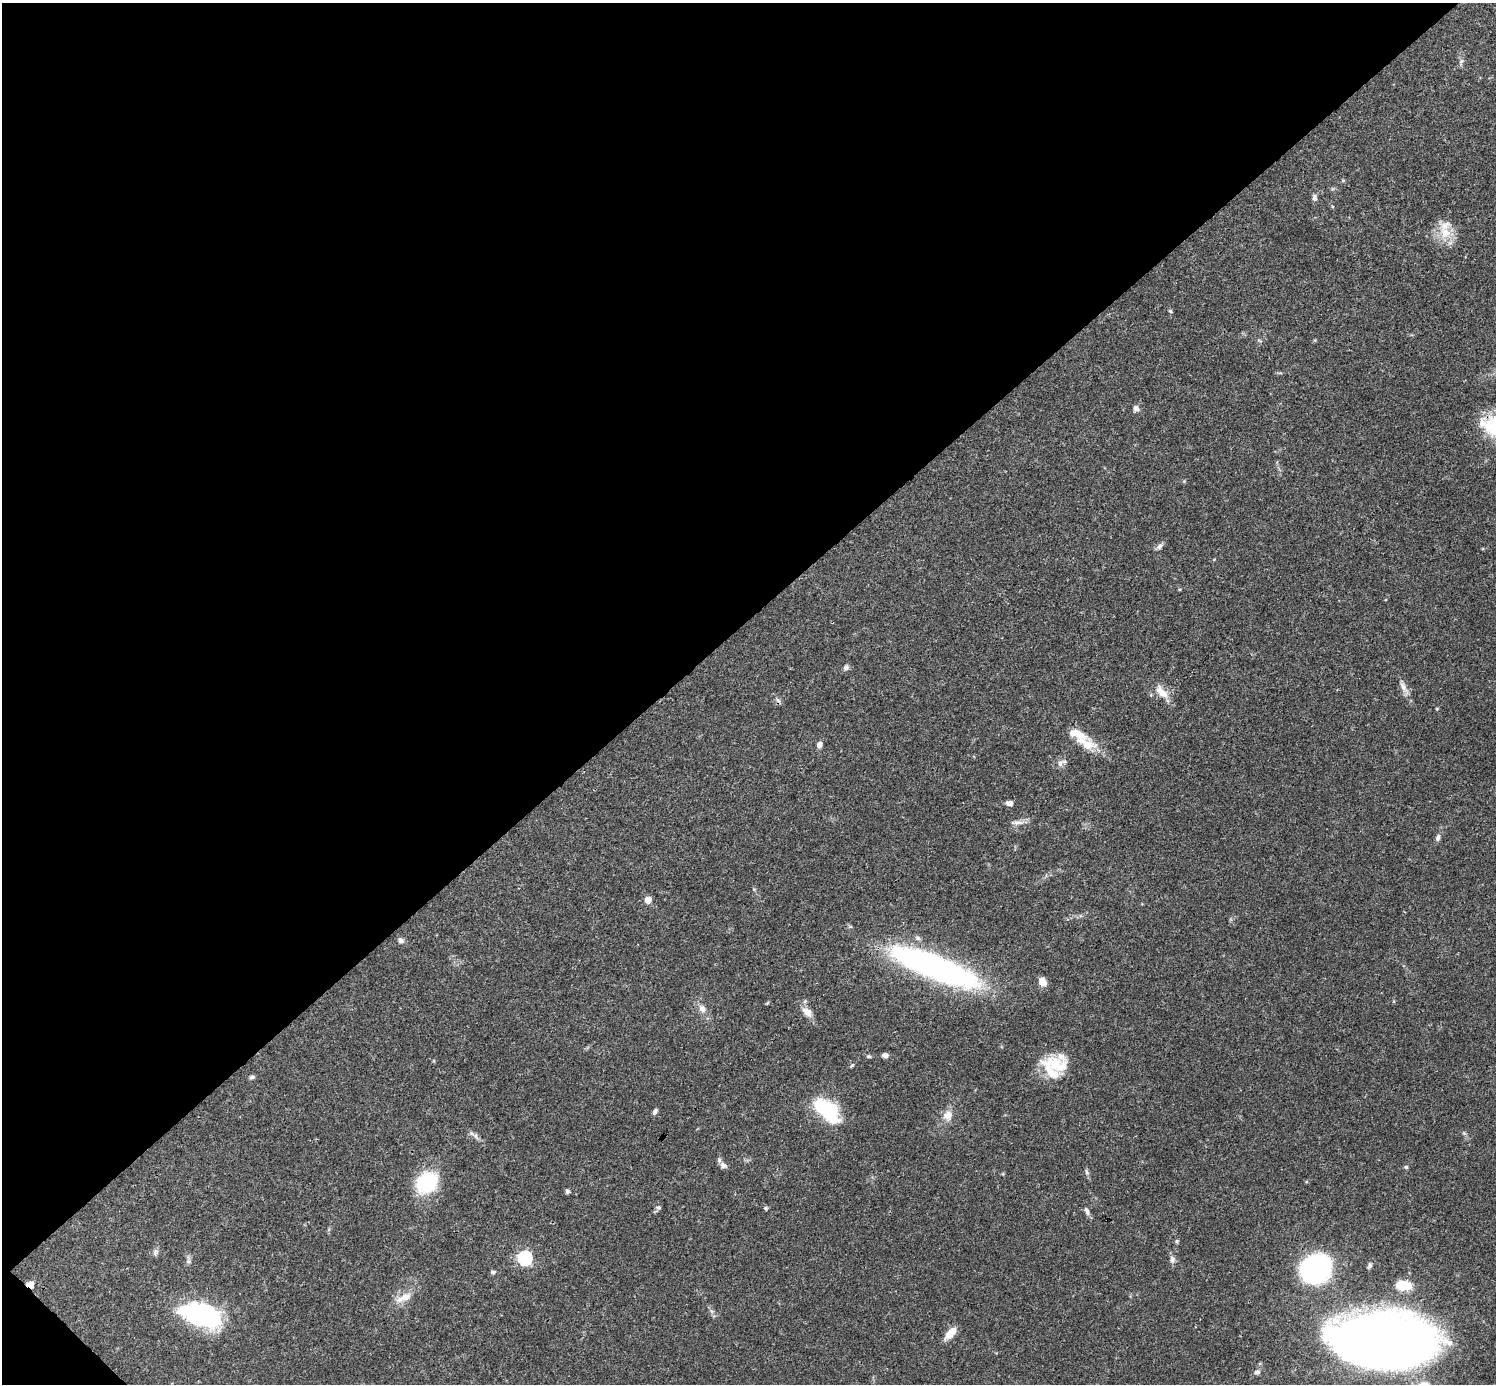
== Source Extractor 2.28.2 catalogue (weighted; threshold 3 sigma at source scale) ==
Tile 5 of 4 x 4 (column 1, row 2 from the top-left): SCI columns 1-1494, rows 2920-4301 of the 5982 x 5981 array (HDU 1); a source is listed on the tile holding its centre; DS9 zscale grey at full resolution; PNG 1498 x 1386 px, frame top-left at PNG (2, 3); no overlay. Shown black and unused: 45% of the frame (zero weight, under 3 of 4 exposures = <1% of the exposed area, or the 3 px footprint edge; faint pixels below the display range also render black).
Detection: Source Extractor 2.28.2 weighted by HDU 2 'WHT'; one run over the whole footprint, this tile lists its part. Background 0.041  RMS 0.0027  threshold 0.012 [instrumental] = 3 sigma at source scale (4.5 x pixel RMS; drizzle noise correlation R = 1.50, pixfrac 1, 0.05/0.05 arcsec/px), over >= 5 px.
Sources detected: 66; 2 inside a brighter object's white glare — not listed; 7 inside a brighter listed object's ellipse — not listed separately; the other 57 listed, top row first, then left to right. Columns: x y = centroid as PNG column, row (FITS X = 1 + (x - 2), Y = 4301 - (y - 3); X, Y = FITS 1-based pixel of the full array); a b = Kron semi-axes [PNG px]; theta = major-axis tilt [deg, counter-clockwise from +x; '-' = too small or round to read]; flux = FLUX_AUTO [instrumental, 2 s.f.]
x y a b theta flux
1461 61 8 4 53 0.55
1314 198 9 6 -86 0.82
1445 232 16 14 -63 5.5
1170 311 5 4 - 0.35
1136 408 7 7 - 1
1483 423 14 10 -30 2.9
1159 546 10 6 49 0.9
846 667 8 7 - 0.75
1403 687 16 7 -59 1.8
1162 692 19 9 -47 3.6
778 700 8 4 -37 0.55
1437 709 4 3 - 0.24
1085 743 34 16 -32 6.4
819 744 6 5 - 1.4
1060 763 10 7 73 1.1
1009 803 7 5 -10 1.1
1016 822 16 5 1 1.2
1438 838 10 6 72 0.81
648 900 5 4 - 4.5
400 940 8 6 -30 0.91
934 967 96 22 -21 80
1042 981 10 8 -70 2.3
702 1008 12 8 -55 1.7
807 1012 15 8 -42 2.1
885 1055 7 5 11 1
869 1056 5 4 - 0.37
1055 1064 34 23 57 8.3
852 1065 5 4 - 0.34
252 1077 7 5 15 0.6
821 1106 12 10 -11 14
655 1112 7 5 63 0.72
947 1115 13 13 - 2.6
476 1136 10 4 -62 0.71
723 1165 8 7 - 0.99
1406 1167 5 5 - 0.41
1087 1172 9 4 -71 0.59
427 1182 22 18 33 18
567 1191 6 5 - 0.52
659 1207 7 5 -1 0.5
766 1208 6 4 -71 0.37
1087 1211 12 6 -71 0.94
1177 1241 5 5 - 0.36
155 1253 10 5 70 0.71
525 1258 6 6 - 55
1172 1259 9 7 -90 1
188 1261 7 6 - 0.64
1370 1265 7 5 72 0.61
1316 1269 19 16 14 81
493 1272 6 5 - 0.5
30 1284 8 6 -19 1.9
1403 1285 17 10 -8 5.6
403 1298 26 9 24 3.2
711 1311 7 4 -70 0.59
199 1314 45 26 -18 30
950 1333 16 7 49 3.4
1380 1341 65 33 -4 610
1257 1372 8 7 - 0.84
Overlapping masked pixels (flux is a lower limit): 1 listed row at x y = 30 1284